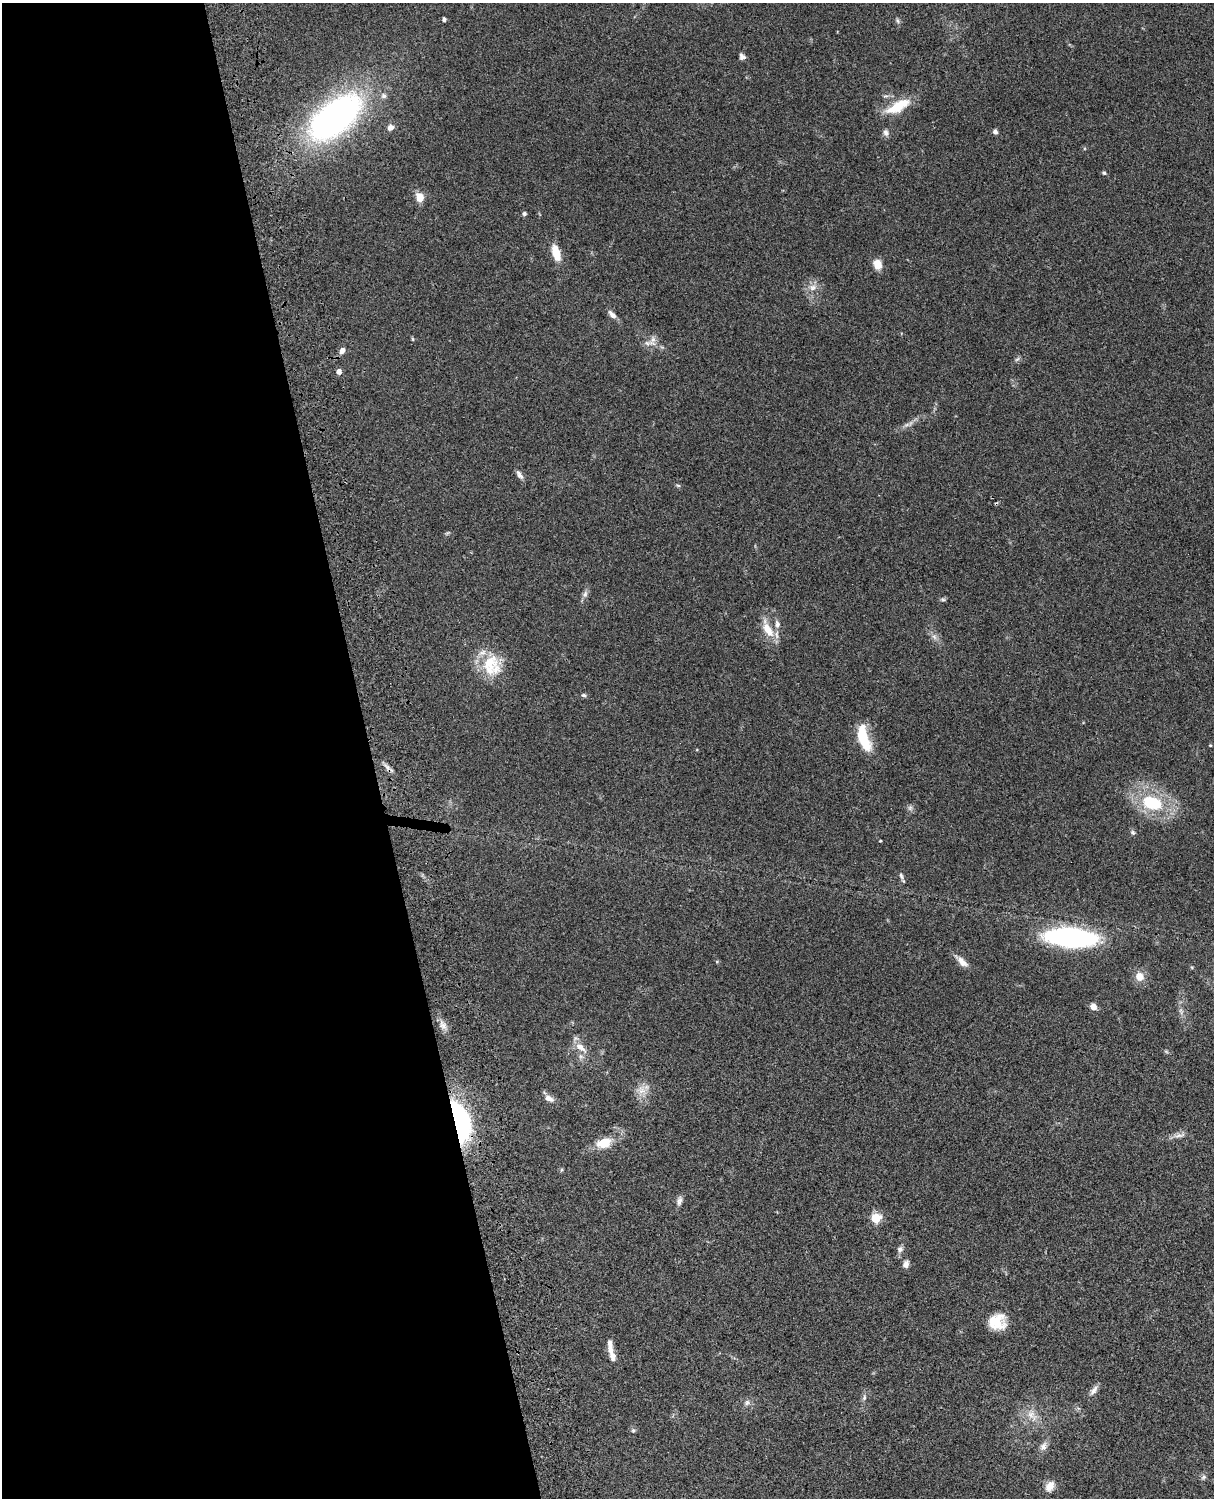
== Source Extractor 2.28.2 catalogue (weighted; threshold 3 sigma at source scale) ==
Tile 5 of 4 x 3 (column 1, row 2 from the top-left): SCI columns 122-1333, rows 1773-3268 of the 5088 x 4927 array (HDU 1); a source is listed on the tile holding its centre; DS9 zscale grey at full resolution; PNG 1216 x 1500 px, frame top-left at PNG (2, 3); no overlay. Shown black and unused: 31% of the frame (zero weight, under 3 of 4 exposures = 6% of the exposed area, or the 3 px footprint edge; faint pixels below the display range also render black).
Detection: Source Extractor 2.28.2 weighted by HDU 2 'WHT'; one run over the whole footprint, this tile lists its part. Background 0.0763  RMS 0.0058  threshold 0.0261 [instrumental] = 3 sigma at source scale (4.5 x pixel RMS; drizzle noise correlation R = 1.50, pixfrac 1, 0.05/0.05 arcsec/px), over >= 5 px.
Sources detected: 73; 1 too faint to see at this stretch — not listed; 6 inside a brighter listed object's ellipse — not listed separately; the other 66 listed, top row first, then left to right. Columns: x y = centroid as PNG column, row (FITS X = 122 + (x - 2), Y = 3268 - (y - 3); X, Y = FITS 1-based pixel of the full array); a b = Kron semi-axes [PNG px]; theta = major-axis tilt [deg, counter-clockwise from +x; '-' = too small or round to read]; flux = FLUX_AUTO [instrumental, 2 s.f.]
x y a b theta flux
444 19 4 4 - 1.2
898 21 8 3 -71 0.99
742 57 8 6 -30 1.9
384 96 7 6 - 2
898 106 29 11 28 16
335 117 56 27 40 210
390 127 8 7 - 2.9
995 132 6 5 - 1.5
886 133 9 7 -76 2.1
1104 173 5 5 - 0.79
420 197 10 8 -71 6.5
524 214 4 4 - 1.6
556 253 16 7 -73 10
877 264 10 8 -74 6.8
813 287 11 8 24 3.7
612 314 13 6 -45 2.7
413 339 6 4 -88 0.6
653 339 10 7 74 2.6
342 351 8 6 61 2.7
1017 359 8 4 37 1
339 372 5 5 - 3.3
907 424 7 4 20 1.3
519 475 13 5 -56 2.2
678 485 6 4 -2 0.75
585 594 10 7 63 2
943 600 7 4 -1 0.92
777 624 11 7 -84 2.7
767 629 25 10 -61 10
934 637 8 6 -46 1.9
490 663 27 20 49 20
584 695 7 5 -4 1.1
864 738 28 10 -73 21
1210 745 4 3 - 0.44
387 767 12 6 -46 2.4
1152 803 25 16 -17 30
1133 832 7 6 - 1.1
880 841 3 2 - 0.44
901 876 9 5 -71 1.3
1070 937 33 12 -4 160
717 961 5 3 - 0.55
962 962 17 8 -42 4.4
1139 976 11 11 - 5.4
1093 1006 7 6 - 3.7
1181 1011 11 4 -77 1.7
443 1025 14 8 -58 3.7
581 1048 19 8 -37 5.5
642 1090 12 11 - 5.2
549 1098 13 7 -26 3.3
461 1122 41 16 -75 84
1180 1135 18 5 10 3
604 1143 18 11 16 10
561 1170 6 4 71 0.65
679 1201 13 6 75 2.2
876 1218 5 5 - 30
900 1249 8 7 - 1.8
906 1264 9 7 68 2.4
997 1323 20 15 42 13
610 1349 14 8 89 3.1
1094 1390 15 6 53 2.8
864 1397 8 5 72 1.3
747 1402 8 6 74 1.6
1032 1415 20 11 -57 7
633 1430 6 5 - 0.94
1043 1447 11 7 67 3.2
1203 1477 8 5 23 1.2
1050 1486 15 10 59 4.5
Overlapping masked pixels (flux is a lower limit): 1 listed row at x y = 461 1122